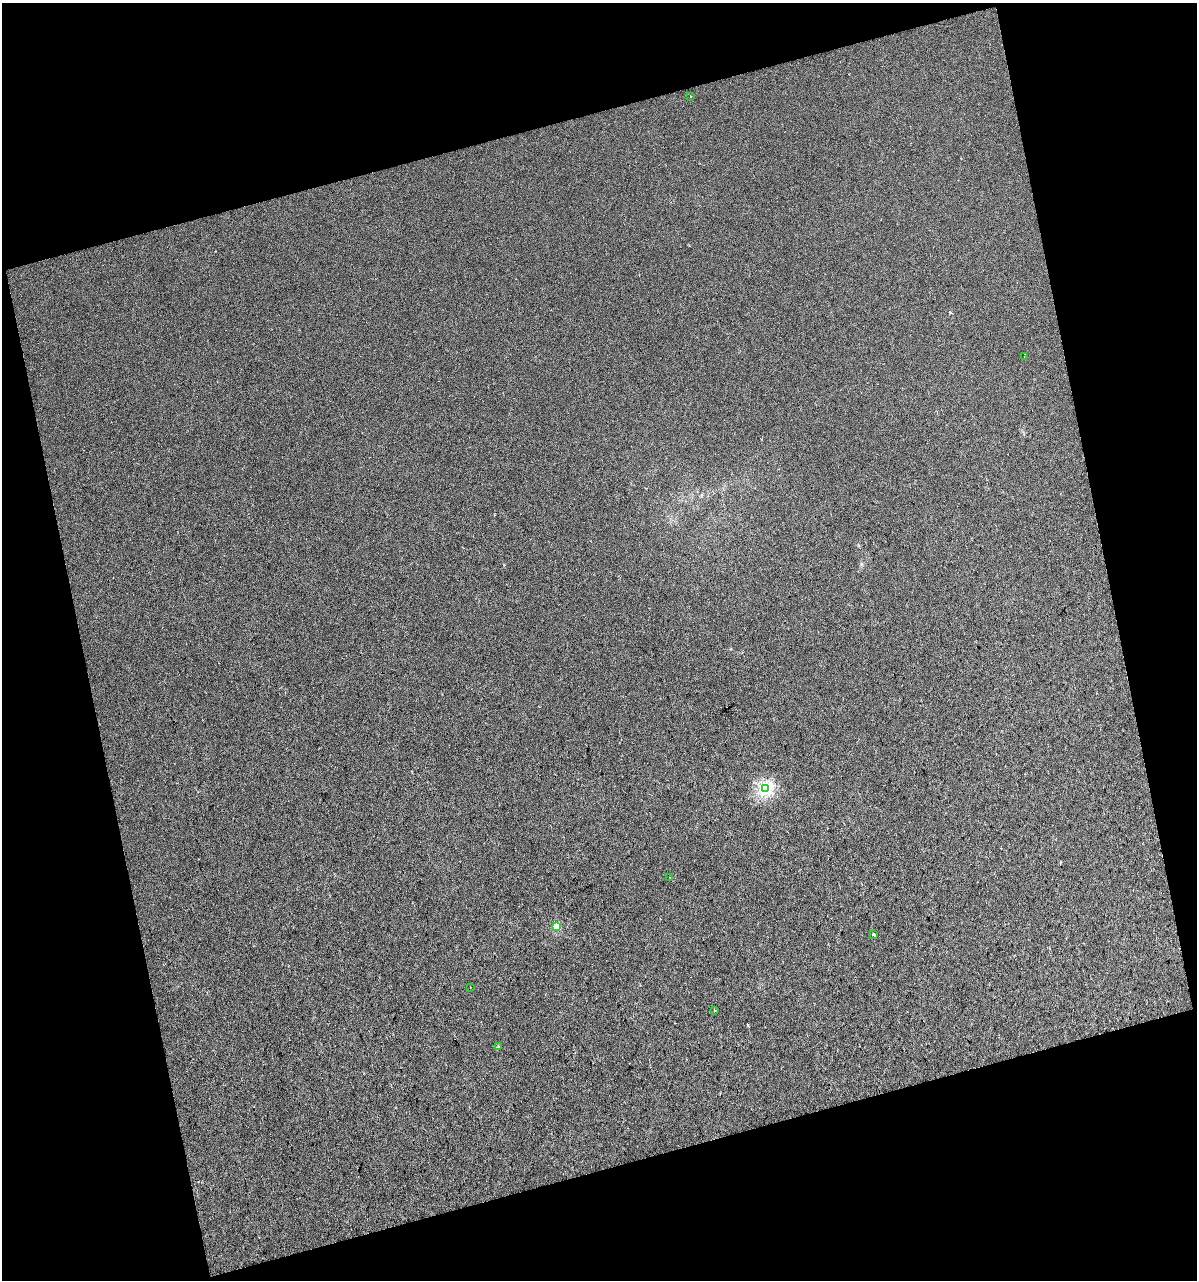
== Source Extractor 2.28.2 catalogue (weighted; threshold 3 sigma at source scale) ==
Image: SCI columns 30-2418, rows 1-2555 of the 2463 x 2555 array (HDU 1 of 3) = the unmasked area's bounding box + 8 px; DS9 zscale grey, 2 x 2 block average (1 PNG px = mean of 2 x 2 image px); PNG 1199 x 1282 px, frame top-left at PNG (2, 3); each listed source drawn as its Kron ellipse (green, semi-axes under 4 px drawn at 4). Shown black and unused: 32% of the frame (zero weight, under 2 of 3 exposures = <1% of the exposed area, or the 3 px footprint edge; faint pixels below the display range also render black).
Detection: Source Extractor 2.28.2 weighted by HDU 2 'WHT'. Background 7.56e-04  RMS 0.0073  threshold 0.0327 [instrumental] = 3 sigma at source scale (4.5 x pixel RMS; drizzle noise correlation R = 1.50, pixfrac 1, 0.0396/0.0396 arcsec/px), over >= 5 px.
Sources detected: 10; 1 cosmic-ray / hot-pixel residue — neither listed nor drawn; the other 9 listed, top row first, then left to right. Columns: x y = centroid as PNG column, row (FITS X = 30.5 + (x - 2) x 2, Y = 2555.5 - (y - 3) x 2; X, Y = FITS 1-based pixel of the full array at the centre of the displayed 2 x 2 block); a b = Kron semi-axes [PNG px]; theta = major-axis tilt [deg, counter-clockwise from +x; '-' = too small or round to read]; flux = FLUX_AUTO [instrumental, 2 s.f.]
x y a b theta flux
691 96 2 2 - 1.4
1024 357 2 2 - 0.74
765 789 3 3 - 290
670 877 3 2 - 0.9
556 926 3 3 - 57
873 935 2 2 - 63
470 987 2 2 - 0.71
714 1010 2 2 - 3.6
498 1047 3 2 - 1.3